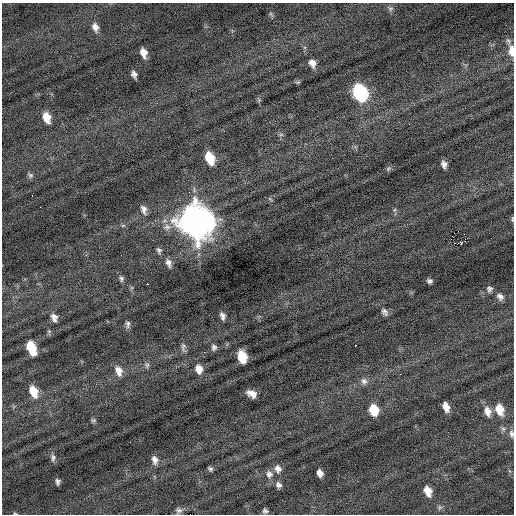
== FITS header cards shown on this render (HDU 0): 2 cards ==
NAXIS1  =                  512 / Axis length
NAXIS2  =                  512 / Axis length

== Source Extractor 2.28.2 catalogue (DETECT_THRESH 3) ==
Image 512 x 512 px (HDU 0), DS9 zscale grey, 1 PNG px = 1 image px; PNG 516 x 516 px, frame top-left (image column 1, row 512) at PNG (2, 3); no overlay
Background -0.0485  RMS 0.73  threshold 2.19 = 3 sigma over >= 5 px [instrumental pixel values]
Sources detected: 70; all 70 listed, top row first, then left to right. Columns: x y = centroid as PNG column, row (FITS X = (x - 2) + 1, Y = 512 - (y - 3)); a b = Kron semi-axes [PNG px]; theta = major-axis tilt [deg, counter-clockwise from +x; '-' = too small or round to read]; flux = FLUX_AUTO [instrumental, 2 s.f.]
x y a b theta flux
390 8 7 7 - 130
271 14 7 4 -71 75
95 27 10 7 -69 280
508 41 9 6 -63 130
511 51 13 6 -86 500
143 53 9 6 -75 450
312 63 9 7 -64 310
134 74 7 5 -73 180
298 82 7 4 10 65
360 93 12 8 -67 7300
47 117 10 7 -72 690
281 134 7 4 0 81
210 158 10 7 -69 1400
444 164 7 5 -76 210
388 168 8 5 35 97
30 175 8 6 -35 120
32 195 2 2 - 28
270 199 7 3 -53 57
40 207 2 2 - 87
144 209 11 6 -73 240
512 219 8 3 86 60
196 222 15 12 -65 88000
123 225 6 4 19 66
167 227 12 9 5 310
458 231 2 2 - 3300
451 239 2 2 - 3.5
461 244 3 2 - 100
159 250 8 5 -63 130
168 263 10 7 -70 240
121 279 7 6 - 120
429 281 5 4 - 120
147 284 3 2 - 50
489 289 8 7 - 150
500 297 9 7 -42 220
385 312 10 6 -56 170
222 316 8 5 -72 190
54 317 9 7 -73 270
128 324 9 5 90 140
355 345 2 2 - 290
183 347 13 6 -84 160
214 347 7 6 - 140
31 348 11 7 -69 1700
204 352 3 2 - 55
242 357 10 7 -75 1400
147 365 9 6 80 120
199 369 10 8 -79 460
119 371 13 8 -71 420
400 374 3 2 - 81
364 381 9 8 - 210
33 391 12 7 -69 920
252 394 9 6 -23 360
446 407 8 6 -68 430
374 410 9 7 -71 1200
499 410 11 8 -69 770
487 411 12 8 -68 400
93 420 6 6 - 90
503 429 6 6 - 110
512 434 9 6 -82 160
53 458 10 6 89 160
155 460 10 7 -76 260
210 469 5 4 - 100
278 469 10 8 -69 260
320 473 7 5 -74 280
269 474 10 10 - 260
58 482 6 4 -90 130
279 485 7 6 - 170
428 491 10 7 -68 580
179 511 8 8 - 160
265 511 5 4 - 120
15 513 5 3 - 48
At the frame edge (FLAGS 8, measured only in part): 4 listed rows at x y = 511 51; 512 219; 512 434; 15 513